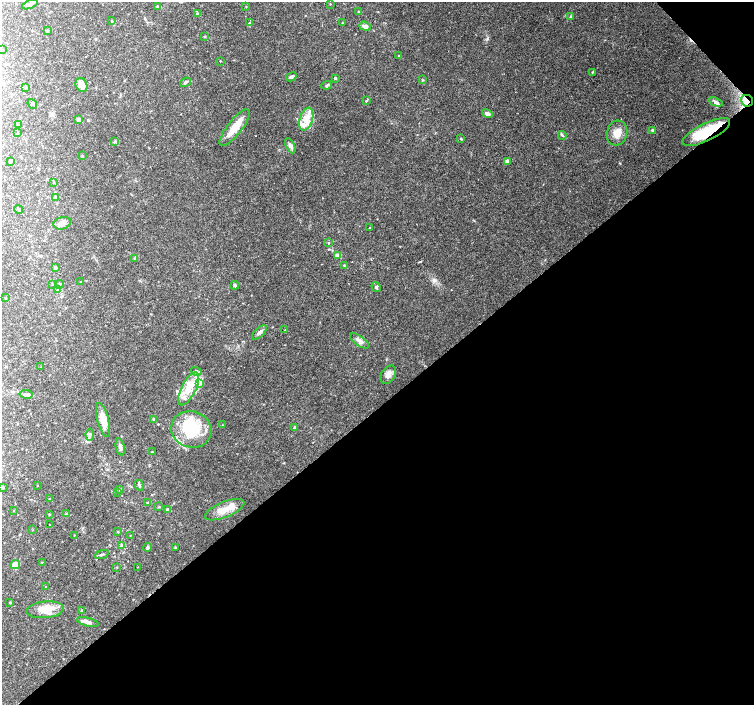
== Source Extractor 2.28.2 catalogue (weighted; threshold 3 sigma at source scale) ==
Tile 12 of 4 x 4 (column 4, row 3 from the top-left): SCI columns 4516-6018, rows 1620-3025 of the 6019 x 5987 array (HDU 1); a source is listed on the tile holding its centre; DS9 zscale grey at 2 x 2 block average (1 PNG px = mean of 2 x 2 image px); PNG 756 x 707 px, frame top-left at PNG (2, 2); each listed source drawn as its Kron ellipse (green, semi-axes under 4 px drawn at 4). Shown black and unused: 43% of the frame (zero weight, under 3 of 4 exposures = <1% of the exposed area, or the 3 px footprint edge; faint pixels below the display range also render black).
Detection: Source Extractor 2.28.2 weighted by HDU 2 'WHT'; one run over the whole footprint, this tile lists its part. Background 0.0923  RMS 0.0056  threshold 0.025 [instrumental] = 3 sigma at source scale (4.5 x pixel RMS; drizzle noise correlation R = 1.50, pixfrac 1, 0.0396/0.0396 arcsec/px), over >= 5 px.
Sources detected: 120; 11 inside a brighter listed object's ellipse — not listed separately; the other 109 listed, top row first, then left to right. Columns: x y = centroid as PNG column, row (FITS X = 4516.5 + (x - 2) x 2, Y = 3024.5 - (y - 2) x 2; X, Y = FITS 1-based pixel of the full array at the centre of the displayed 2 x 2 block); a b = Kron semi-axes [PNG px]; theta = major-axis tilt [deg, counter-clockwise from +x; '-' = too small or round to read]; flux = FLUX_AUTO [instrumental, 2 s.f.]
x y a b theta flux
30 4 8 4 21 4.6
330 4 2 2 - 0.74
158 7 4 3 - 1.6
246 7 2 2 - 0.59
358 12 3 2 - 0.75
198 14 3 2 - 3.1
571 16 3 2 - 0.96
112 21 3 2 - 0.73
249 23 3 2 - 0.82
342 23 2 2 - 0.65
365 26 6 4 -20 5.5
47 30 3 2 - 2.3
205 36 3 3 - 1.2
2 50 2 2 - 0.61
398 56 2 2 - 0.67
220 61 2 2 - 0.72
593 72 3 2 - 0.72
291 77 6 3 29 3
335 78 2 2 - 2.4
423 80 3 2 - 0.8
185 82 6 3 37 2.1
81 85 7 5 -62 11
327 85 5 3 - 2.5
26 87 3 2 - 1.2
366 101 3 2 - 1
747 101 6 5 - 7.4
715 102 7 4 -21 3.6
32 104 5 2 - 1.2
487 113 5 4 - 4.1
306 119 12 6 71 14
79 120 3 3 - 5
18 125 2 2 - 0.69
235 128 22 7 52 21
652 130 3 3 - 2.1
706 132 26 9 26 55
17 133 2 2 - 0.65
617 133 12 10 75 14
562 135 4 2 - 1.3
461 139 3 2 - 0.82
115 141 3 3 - 1.1
290 146 8 4 -64 4
82 156 3 2 - 0.71
10 161 2 2 - 3
507 161 3 3 - 4
53 182 2 2 - 0.73
56 197 3 3 - 1.7
19 209 4 2 - 1
62 223 9 6 16 7
370 228 2 2 - 1
328 243 3 2 - 0.86
337 255 3 3 - 11
135 258 4 3 - 1.4
344 265 3 2 - 1.1
55 268 2 2 - 4.7
81 282 2 2 - 0.72
52 284 2 2 - 0.66
59 284 4 3 - 2
235 285 4 3 - 1.7
376 287 5 3 - 2.3
58 289 4 4 - 2.7
5 298 2 2 - 1
285 330 2 2 - 0.54
259 332 9 4 45 3.9
359 341 11 5 -35 6
41 367 2 2 - 0.54
196 371 5 3 - 2
388 375 10 6 59 7
200 384 4 3 - 2.2
189 389 18 7 63 21
26 394 6 3 -10 2.5
154 419 3 3 - 1.6
103 420 17 6 -76 17
223 425 3 2 - 0.76
295 427 3 2 - 1.7
191 429 20 18 -17 61
90 434 6 4 82 2.6
120 447 8 4 -79 3.8
152 452 2 2 - 0.66
37 485 2 2 - 0.52
139 485 5 3 - 1.8
3 488 3 2 - 1.2
119 489 4 2 - 1.1
118 493 2 2 - 0.46
50 499 2 2 - 0.5
148 503 3 2 - 1.4
159 507 3 2 - 0.95
167 509 3 3 - 1.7
14 510 2 2 - 0.62
225 510 21 7 22 19
49 514 3 2 - 0.96
66 514 3 3 - 1.3
49 524 2 2 - 0.65
33 530 2 2 - 0.51
118 532 3 2 - 0.81
74 535 2 2 - 0.56
130 535 2 2 - 0.49
121 545 3 2 - 1.2
148 547 4 3 - 2.1
175 547 3 3 - 1.2
102 554 7 2 19 1.8
42 562 2 2 - 0.59
15 565 5 4 - 13
117 567 2 2 - 0.64
138 567 2 2 - 0.5
46 587 2 2 - 0.59
10 603 3 2 - 1.1
45 610 19 8 5 19
81 610 3 2 - 0.87
88 622 11 4 -15 5
Overlapping masked pixels (flux is a lower limit): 2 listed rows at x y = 747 101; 706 132
Isophote crosses this tile's border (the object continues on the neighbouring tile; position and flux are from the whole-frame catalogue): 1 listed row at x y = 2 50
Diffuse or blended objects may show on this block-average render without a row.